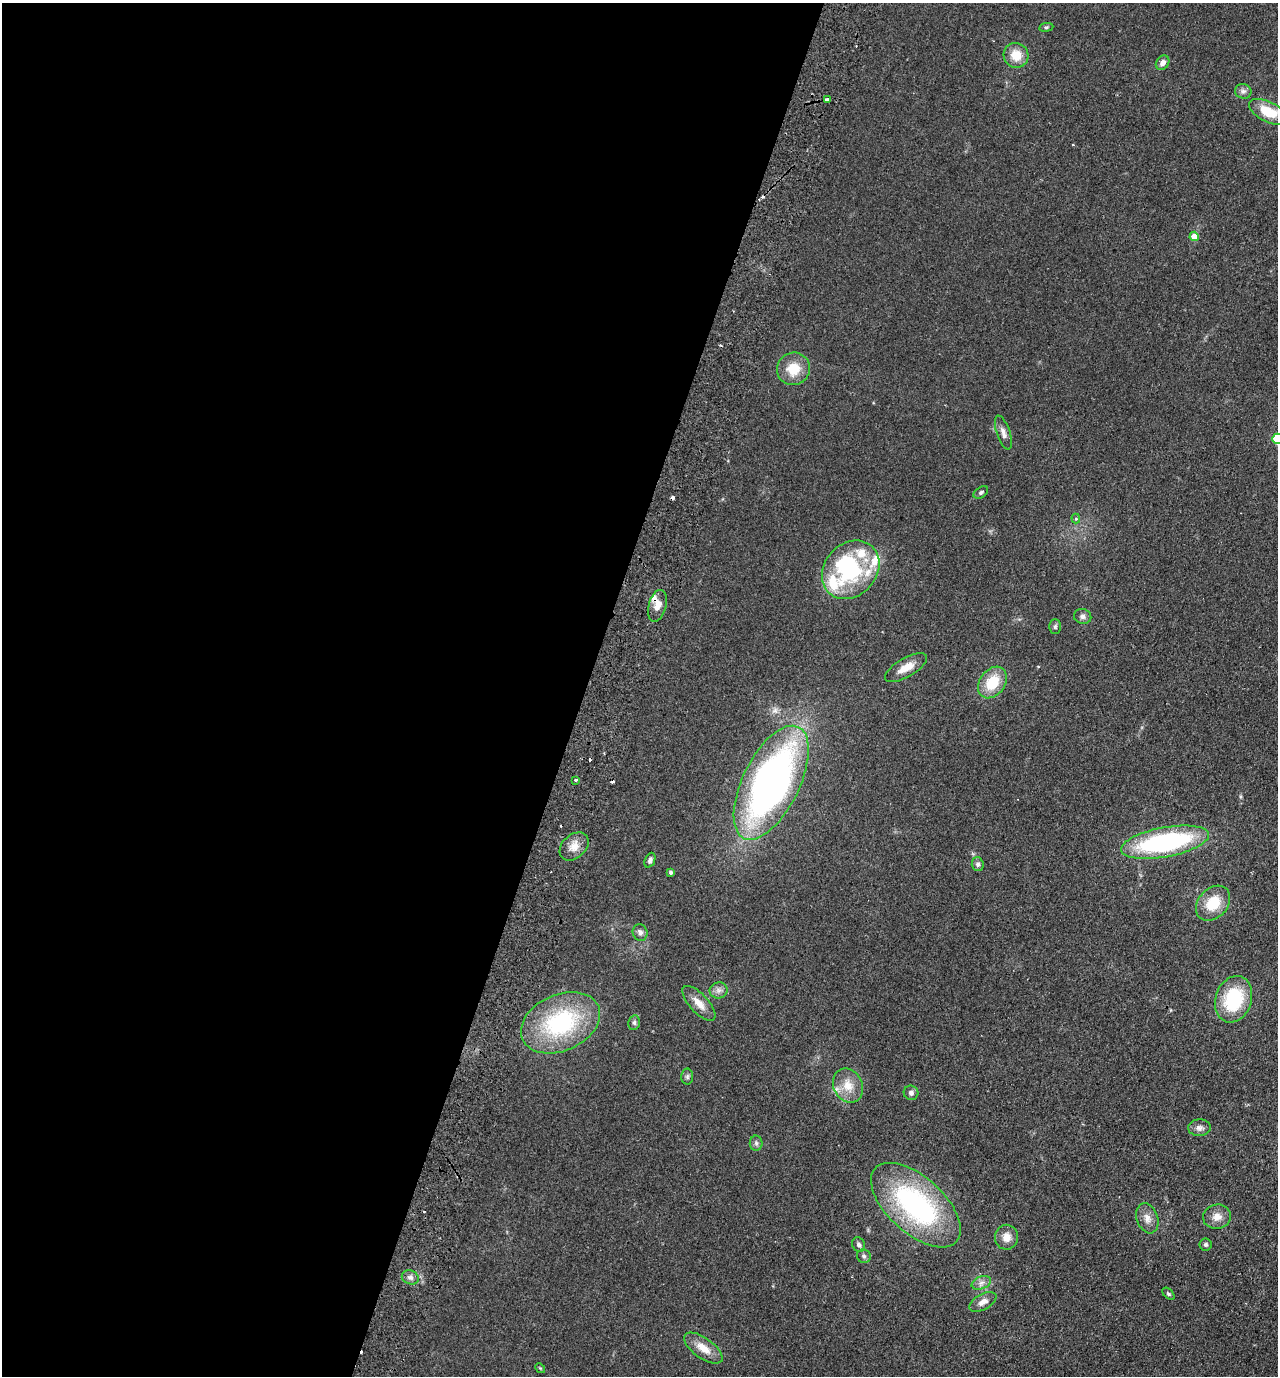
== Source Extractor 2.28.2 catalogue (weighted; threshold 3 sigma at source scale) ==
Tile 5 of 4 x 4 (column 1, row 2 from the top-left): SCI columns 325-1600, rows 2776-4149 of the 5623 x 5549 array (HDU 1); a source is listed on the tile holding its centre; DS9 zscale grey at full resolution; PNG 1280 x 1378 px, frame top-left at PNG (2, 3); each listed source drawn as its Kron ellipse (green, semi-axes under 4 px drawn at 4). Shown black and unused: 46% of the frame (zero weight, under 2 of 3 exposures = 3% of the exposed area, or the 3 px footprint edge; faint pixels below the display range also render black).
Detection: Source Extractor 2.28.2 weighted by HDU 2 'WHT'; one run over the whole footprint, this tile lists its part. Background 0.123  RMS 0.011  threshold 0.05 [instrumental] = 3 sigma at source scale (4.5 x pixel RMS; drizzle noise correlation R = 1.50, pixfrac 1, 0.05/0.05 arcsec/px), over >= 5 px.
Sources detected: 66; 1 inside a brighter object's white glare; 8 cosmic-ray / hot-pixel residue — neither listed nor drawn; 7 inside a brighter listed object's ellipse — not listed separately; the other 50 listed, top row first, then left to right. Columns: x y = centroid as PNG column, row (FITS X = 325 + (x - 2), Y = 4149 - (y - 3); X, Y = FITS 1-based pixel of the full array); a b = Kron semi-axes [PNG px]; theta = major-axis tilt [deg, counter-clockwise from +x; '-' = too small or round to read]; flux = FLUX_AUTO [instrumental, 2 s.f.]
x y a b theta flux
1046 27 7 3 8 1.4
1016 55 13 12 - 18
1163 63 8 6 53 5
1243 91 8 7 - 3.7
827 99 4 3 - 20
1269 112 21 10 -26 31
1194 236 4 4 - 16
793 369 17 16 - 23
1003 433 17 6 -71 6.4
1277 439 5 5 - 74
981 492 8 5 34 2.2
1076 518 5 4 - 1.9
851 570 32 26 48 100
657 606 16 8 75 9.9
1083 616 9 7 -12 3.6
1055 626 7 5 89 2.1
906 668 24 9 30 14
992 683 17 12 53 32
576 780 3 3 - 3.6
771 783 62 28 64 490
1165 842 44 15 10 170
574 846 16 11 42 12
650 860 8 5 66 2.9
978 864 7 6 - 3.1
671 872 4 4 - 2.4
1213 903 19 14 48 29
640 933 8 7 - 4.6
718 990 9 8 - 4.7
1234 999 24 18 71 67
699 1003 22 9 -47 12
560 1023 41 28 24 120
634 1023 7 5 77 2.4
687 1077 8 6 -90 2.6
848 1086 17 14 -64 17
911 1093 7 7 - 3.9
1199 1128 11 8 4 4.8
756 1143 7 6 - 2.7
916 1205 55 28 -42 200
1217 1217 14 12 13 9.9
1147 1218 15 10 -70 8.8
1006 1237 12 11 - 11
1206 1244 6 6 - 2.4
859 1245 8 6 -63 3.2
864 1256 7 6 - 2.6
410 1277 9 7 -22 4
981 1283 10 6 19 4.8
1168 1294 7 4 -44 1.7
983 1302 15 7 29 7.1
703 1348 22 10 -36 15
540 1368 5 4 - 1.2
Overlapping masked pixels (flux is a lower limit): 1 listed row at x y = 657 606
Isophote crosses this tile's border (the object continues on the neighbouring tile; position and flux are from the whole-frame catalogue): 2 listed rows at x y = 1269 112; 1277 439